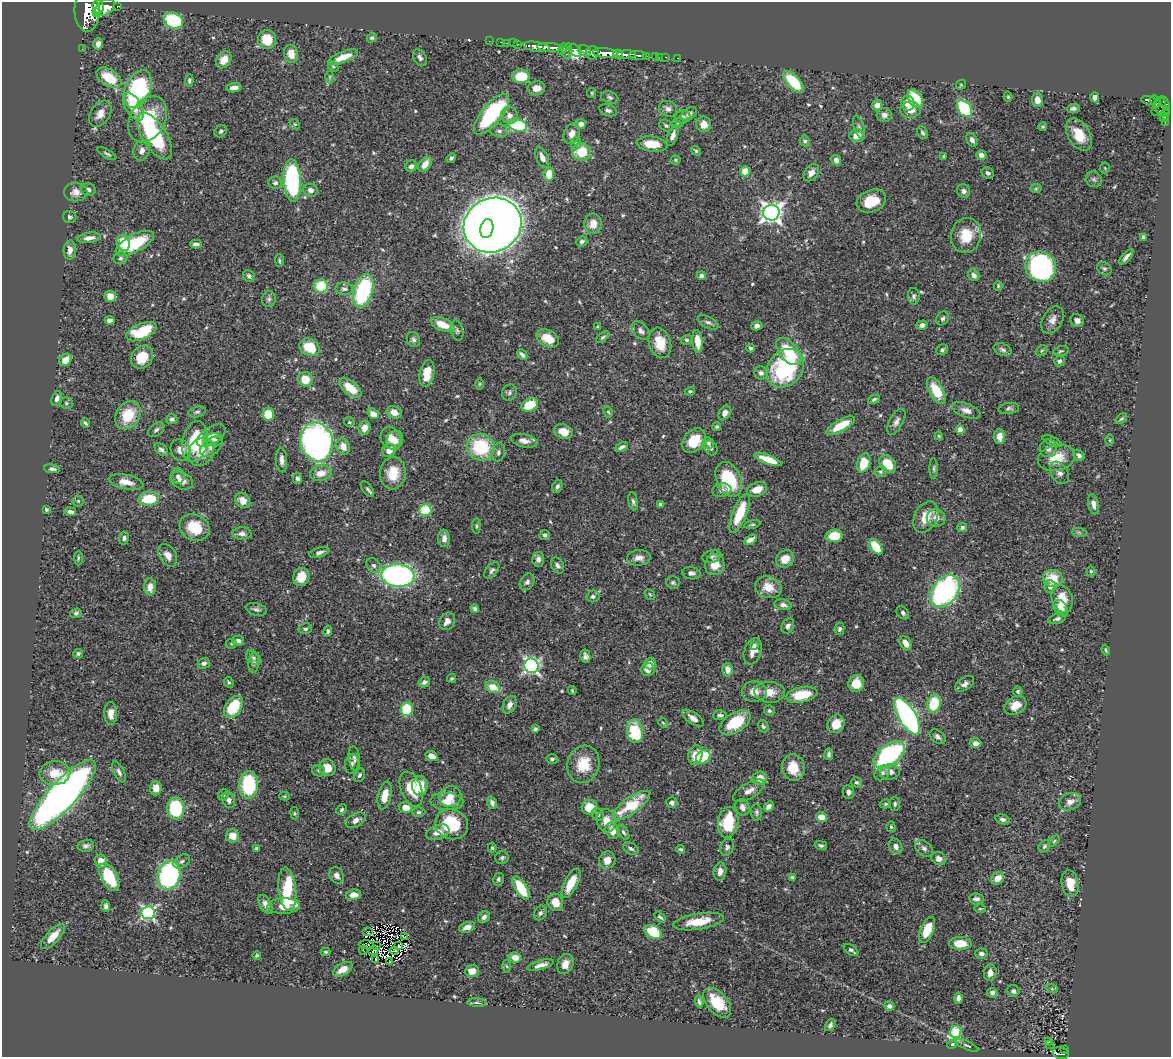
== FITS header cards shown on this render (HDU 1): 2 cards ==
NAXIS1  =                 1169
NAXIS2  =                 1055

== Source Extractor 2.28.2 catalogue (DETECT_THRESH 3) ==
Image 1169 x 1055 px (HDU 1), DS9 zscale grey, 1 PNG px = 1 image px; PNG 1173 x 1059 px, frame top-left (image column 1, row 1055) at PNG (2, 2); each listed source drawn as its Kron ellipse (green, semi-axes under 4 px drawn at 4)
Background 0.459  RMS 0.018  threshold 0.0543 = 3 sigma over >= 5 px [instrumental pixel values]
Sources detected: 570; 8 with non-positive FLUX_AUTO (blend fragments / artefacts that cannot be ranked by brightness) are neither listed nor drawn; of the other 562, the 500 brightest by FLUX_AUTO listed and drawn (62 fainter detections omitted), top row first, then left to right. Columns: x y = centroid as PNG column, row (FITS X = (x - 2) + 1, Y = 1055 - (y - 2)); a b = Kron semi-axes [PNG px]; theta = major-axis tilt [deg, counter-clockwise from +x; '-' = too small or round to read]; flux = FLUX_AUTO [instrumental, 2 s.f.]
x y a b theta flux
117 6 3 3 - 59
98 7 7 5 -85 860
105 8 11 7 30 1700
87 12 20 12 -88 3100
97 13 4 3 - 790
173 20 10 7 -24 110
372 38 5 4 - 2.2
267 40 9 9 - 26
489 41 2 2 - 8.4
501 42 3 2 - 13
507 43 2 2 - 7.9
513 43 2 2 - 6
98 44 6 4 79 5.8
517 44 3 3 - 26
537 47 13 5 -9 970
550 47 13 4 -4 800
82 49 2 2 - 4.8
562 49 6 4 60 110
575 50 7 5 -46 540
567 51 8 4 77 190
584 51 7 5 -18 300
592 53 6 6 - 450
605 53 12 5 -5 1300
291 54 9 7 -79 12
618 54 5 3 - 450
627 55 9 4 1 620
638 55 9 3 -6 140
646 56 3 3 - 58
656 56 3 3 - 28
343 57 16 5 21 18
660 57 2 2 - 5.9
666 57 3 2 - 10
420 58 9 6 -59 4
678 58 3 2 - 8.9
224 60 9 7 56 14
333 67 5 4 - 1.5
521 76 8 7 - 34
330 77 6 4 90 2
109 78 14 8 -32 34
189 80 6 3 83 2.1
793 82 13 6 -49 57
961 85 5 4 - 1.5
234 88 7 4 7 7.2
536 88 9 7 5 12
138 89 20 12 65 150
592 93 5 4 - 1.5
610 97 9 6 -19 2.9
1008 97 5 4 - 1.9
1095 97 5 4 - 6.3
915 99 10 6 -57 48
1037 100 7 5 -80 11
1149 100 7 3 -12 130
1155 101 6 3 -68 130
908 103 7 6 - 15
1165 104 7 4 -71 300
877 105 5 5 - 8.4
1161 105 8 5 86 170
133 106 15 8 -59 23
1073 108 6 4 7 3.8
668 109 9 7 -23 5.9
965 109 9 6 -51 120
608 110 9 5 -19 3.8
911 110 10 8 0 11
1160 111 9 5 6 160
1165 112 5 3 - 52
100 114 14 9 57 11
492 114 25 10 50 110
689 114 8 5 32 5.3
509 115 8 8 - 8.7
884 115 7 7 - 6.9
683 117 8 6 15 4.6
1164 118 4 3 - 31
148 119 24 17 61 66
1165 122 4 2 - 21
678 123 6 4 23 1.8
295 124 5 4 - 1.7
581 124 5 5 - 7.1
704 124 8 7 - 11
518 125 9 6 -13 85
666 125 7 5 -30 2.5
859 127 12 5 -73 3.9
1043 127 4 4 - 1.7
221 131 7 5 46 3.1
499 131 9 6 -9 4.1
923 133 7 5 -56 2.7
572 134 10 8 68 10
1079 135 17 11 -61 29
155 136 26 12 -58 120
673 136 11 5 70 6.7
857 136 7 6 - 14
972 140 7 5 -62 5.9
805 141 5 5 - 2.5
576 143 6 5 - 2.7
652 144 15 7 -6 23
142 150 10 8 71 7.7
696 151 5 4 - 1.9
581 152 9 8 - 35
107 154 10 4 -28 2.8
981 155 5 5 - 5.7
944 157 3 3 - 1.6
451 158 5 4 - 2.6
542 158 11 6 -66 7.3
675 160 5 4 - 1.6
836 160 5 4 - 7
425 164 8 5 55 11
411 166 6 5 - 4.6
1105 168 5 5 - 1.6
745 171 5 5 - 18
811 173 9 6 53 7.5
988 173 6 5 - 3.9
549 174 7 5 85 17
1094 179 8 7 - 3.7
292 180 21 8 -87 180
275 183 7 6 - 2.8
88 189 7 6 - 3.9
1036 189 6 4 2 1.4
310 190 7 6 - 5.3
964 191 7 6 - 4.3
76 192 11 9 0 8.7
871 201 15 11 20 29
771 213 8 8 - 720
70 217 7 6 - 2.5
593 224 10 8 -90 12
493 225 29 27 29 2900
487 229 10 6 78 490
966 235 17 15 81 34
1144 237 4 4 - 4.7
89 238 12 5 8 7.2
582 241 6 5 - 3
123 243 8 6 -76 33
135 243 21 8 28 62
196 244 6 4 -1 4.6
70 250 9 6 85 8.2
1126 257 9 3 49 4.7
120 258 7 6 - 2.7
279 261 6 4 -88 1.8
1041 267 16 14 -44 260
1104 269 8 6 -35 2.8
974 275 6 5 - 5.4
249 276 6 5 - 3.1
701 276 4 4 - 4.2
321 286 7 6 - 47
998 286 5 4 - 1.5
344 289 9 6 -5 3.5
363 291 17 9 72 120
110 296 6 5 - 14
914 296 8 6 -89 3.3
269 299 8 7 - 3.7
943 318 8 6 57 2.9
109 320 5 4 - 5.4
1052 320 15 9 59 8.7
1077 321 7 6 - 6.1
708 322 11 5 -26 3.9
443 325 13 6 -22 23
922 325 5 4 - 5.1
757 326 5 4 - 5.7
598 327 4 3 - 1.5
457 330 10 6 -77 3.4
641 331 11 7 -48 5.6
141 332 16 8 23 55
603 337 8 4 38 2.1
548 338 12 8 -28 21
413 339 8 6 -64 3.5
686 340 6 4 10 2
697 341 11 5 -85 18
660 343 15 11 -72 25
309 347 10 8 -30 30
750 348 4 3 - 2.9
942 350 6 5 - 2.8
1003 350 9 6 -22 3.5
1041 351 6 5 - 2.1
1061 351 8 4 16 2.1
789 352 16 9 -49 47
522 355 6 3 -48 3.4
142 357 12 10 53 31
66 360 7 5 44 13
1059 361 5 5 - 3.7
785 368 21 17 46 140
761 373 7 6 - 4.1
427 374 14 7 78 22
305 379 7 7 - 23
480 384 5 3 - 1.4
350 388 13 6 -38 26
936 390 15 7 -62 31
690 391 5 4 - 2
509 393 8 7 - 3.5
57 399 7 5 72 5.8
874 399 6 4 27 2.7
66 403 6 5 - 2
530 405 8 6 26 38
1009 408 10 5 9 3.6
966 410 15 7 -21 8.1
197 412 9 5 14 3
394 412 8 6 -23 12
608 412 6 4 -62 2
725 413 8 5 55 6
268 414 6 6 - 28
373 414 6 4 -36 12
128 415 15 11 56 39
172 419 5 5 - 3.4
1121 419 6 4 40 1.8
349 422 5 4 - 1.9
896 422 14 6 62 5.9
85 423 5 3 - 2.4
841 426 16 6 30 28
717 427 4 4 - 2.6
365 428 7 6 - 10
960 429 4 4 - 13
156 430 9 6 38 3.8
563 432 9 7 -25 17
211 436 16 8 32 8.9
939 436 4 4 - 1.5
999 437 7 5 -87 9.9
391 438 11 10 - 14
214 439 9 6 2 4.4
395 440 10 8 70 10
1110 440 6 4 89 1.4
524 441 13 6 -12 9.1
694 441 14 10 48 31
1052 441 10 4 -23 2.4
195 442 21 12 79 62
317 442 20 16 -78 430
708 443 6 5 - 2.7
343 446 8 6 -64 12
211 447 13 7 39 7.8
481 447 14 13 - 72
622 447 7 3 25 4
711 448 8 6 -63 3.6
1048 448 9 8 - 7.5
161 450 8 5 -40 3.8
181 450 11 9 -60 11
389 450 7 6 - 11
201 452 15 12 60 20
498 452 9 6 77 3.9
1079 455 6 4 -41 3.3
1056 458 19 13 12 27
768 459 14 4 -21 24
282 460 12 5 -87 6.6
864 463 9 6 73 29
888 464 10 7 -47 29
52 469 8 4 -7 3.8
934 469 10 4 -90 2.2
880 472 6 5 - 2.3
321 473 11 7 11 13
393 473 16 13 83 25
1059 473 12 8 -57 6.6
178 476 7 7 - 4.3
297 478 5 4 - 4.3
729 479 18 12 -66 65
181 481 12 8 -25 9.7
126 482 17 7 -12 13
557 486 6 4 71 3.4
367 489 9 4 -53 2.8
757 489 10 7 21 16
722 490 9 6 8 4.4
149 499 10 7 4 42
243 500 8 6 -43 12
78 501 5 5 - 1.8
633 501 9 4 -80 3
660 504 4 4 - 2.6
1093 504 10 5 -80 6.4
46 509 4 3 - 1.8
425 510 6 6 - 65
70 512 6 3 -8 3.9
740 513 21 7 68 41
926 517 16 11 62 20
936 518 9 8 - 9.4
752 524 8 4 10 2.1
476 526 8 3 -90 1.9
194 527 15 12 -28 39
962 528 5 4 - 3
1079 532 7 4 -2 2.1
242 534 9 6 0 5.7
545 535 5 5 - 3.1
834 536 8 6 8 28
124 538 6 4 82 2.9
444 538 8 6 -87 7
750 540 7 4 28 7.8
876 547 8 5 -53 41
319 552 10 5 16 4.8
168 555 12 8 -59 9.6
712 556 9 6 15 3.8
78 558 7 3 90 1.6
639 558 12 8 4 7.9
538 559 7 6 - 5.2
785 559 9 8 - 14
374 565 8 6 -45 3.7
715 565 10 9 - 19
558 566 8 6 -61 4.1
492 570 10 5 51 3.3
1091 571 5 4 - 1.7
691 573 9 6 -9 4.8
398 575 17 11 -5 320
301 577 9 8 - 21
1053 578 10 8 -10 30
527 582 9 6 58 4.2
673 583 7 6 - 2.6
1050 586 6 6 - 6.2
150 587 9 6 -90 10
768 587 13 10 -17 18
945 591 18 12 51 250
650 594 6 4 -53 1.5
593 596 6 6 - 2.9
1062 599 14 10 -71 23
783 605 9 5 -12 4.3
1061 608 9 6 -53 14
256 609 10 6 -13 4
475 609 4 4 - 3.2
76 613 6 4 18 2.8
903 613 7 5 -48 3.2
1057 619 9 5 15 3.6
447 621 9 7 58 7.8
788 626 8 6 65 3.9
305 629 7 5 12 3.2
839 629 6 5 - 2.6
328 631 6 4 78 2.6
238 641 6 5 - 5
905 643 7 5 -60 11
231 644 5 4 - 1.8
754 645 4 3 - 2.4
1106 650 5 3 - 1.6
753 651 13 8 70 10
78 653 5 4 - 2.3
585 656 7 5 -80 4.6
253 658 8 6 -39 3.6
204 663 6 5 - 3.8
254 663 10 5 85 3.5
650 664 6 5 - 13
531 666 7 7 - 330
648 669 7 7 - 8.2
727 670 7 5 -84 7.6
452 679 5 4 - 2
229 682 6 4 -64 1.9
424 682 6 5 - 4
856 684 8 8 - 20
965 684 10 6 33 5.2
493 687 8 5 -29 21
572 691 5 3 - 1.4
1018 691 5 5 - 2.2
754 692 12 10 3 13
770 692 15 10 -3 15
802 695 16 7 11 35
934 703 9 6 77 54
510 705 9 6 66 6.9
1015 705 11 8 29 14
233 707 12 8 55 51
407 709 6 6 - 61
769 711 5 5 - 2.8
111 713 11 6 90 12
720 715 7 5 4 3.6
907 716 20 8 -59 360
693 718 12 5 -36 8.1
735 722 17 9 32 52
663 723 5 4 - 1.7
836 724 9 8 - 19
763 726 6 5 - 2.4
535 729 4 3 - 2.6
635 731 12 8 -82 61
938 737 9 6 -40 4.7
976 743 6 5 - 5.6
829 754 6 4 82 3
695 755 10 7 76 15
889 755 18 10 37 220
432 756 6 4 -22 12
703 757 8 6 40 56
354 758 12 5 -84 4.1
552 759 6 4 0 2.6
352 764 10 6 77 3.9
583 764 19 16 74 32
793 767 13 11 -82 26
327 768 9 8 - 15
318 771 7 6 - 2.6
119 772 11 5 -64 4.3
890 772 9 7 10 7.2
55 773 15 12 2 25
882 773 8 6 42 4.9
359 775 7 5 64 3.1
760 778 7 6 - 15
857 782 5 5 - 2.3
249 785 14 9 88 97
420 786 10 7 -87 28
156 788 7 6 - 11
411 789 18 10 -68 32
749 791 18 7 30 9.6
848 792 7 5 -78 4.7
63 795 46 14 47 980
223 795 5 5 - 2.1
284 796 5 4 - 1.4
385 796 14 6 78 18
450 796 11 10 - 13
229 800 8 6 -70 5.4
447 802 16 8 -3 17
1070 802 11 8 20 8.1
492 803 6 4 -72 4.2
672 803 5 5 - 3.5
885 804 6 4 15 2
895 804 7 5 85 2.7
631 805 22 8 35 54
769 806 6 4 47 5
406 807 7 5 -5 14
589 807 8 7 - 27
742 807 8 7 - 6.2
176 808 11 8 -88 76
341 810 6 4 46 2.5
419 812 6 4 1 2.7
757 812 8 5 -85 3.2
295 813 6 3 -82 1.5
598 815 7 5 -53 3.1
821 817 5 4 - 14
1003 819 7 4 -16 3.4
356 820 11 6 27 7.2
606 821 12 9 -79 14
728 822 15 10 79 47
452 824 17 14 -24 63
891 827 5 4 - 1.6
612 831 8 6 -63 13
438 832 12 7 20 11
623 832 8 4 -56 2.9
232 836 6 6 - 15
1054 841 6 4 46 1.7
821 845 6 4 -13 2.7
86 846 8 6 14 3.9
896 846 8 6 -63 5.7
1044 846 6 5 - 2.2
727 847 9 6 65 3.4
257 848 4 3 - 2.6
492 848 4 3 - 1.8
924 848 10 7 -39 4.9
631 849 8 5 -27 3.1
681 849 4 3 - 2.1
502 858 6 6 - 2.7
939 859 7 6 - 6.8
607 860 9 8 - 11
101 861 7 6 - 13
182 861 9 6 32 4
720 871 9 6 78 8.1
169 875 15 11 76 190
337 875 8 7 - 6.1
109 877 15 8 -61 45
792 877 4 3 - 2.2
997 878 7 5 40 12
498 879 6 5 - 2.3
571 883 16 6 62 24
1070 883 13 8 -81 18
521 888 13 6 -59 52
287 889 22 8 -84 89
353 895 8 5 10 12
977 899 7 5 -5 5.4
555 902 9 7 -62 15
266 904 11 6 -59 6.8
106 906 6 4 -86 3.8
283 906 16 8 1 18
980 909 6 4 -1 1.7
148 913 6 6 - 260
540 913 8 6 57 3.6
484 917 6 5 - 4.2
660 917 7 4 -43 2.9
699 921 25 8 9 29
467 927 8 5 16 8.9
927 930 14 6 68 33
367 932 5 2 - 1.5
653 932 9 6 -29 49
53 936 16 6 48 17
404 937 4 2 - 2.2
960 943 11 6 -1 22
366 945 7 2 -4 1.8
376 946 4 2 - 1.7
399 946 3 2 - 2.5
363 950 4 2 - 1.4
851 950 8 4 -34 3.1
373 951 5 2 - 1.9
394 951 4 2 - 2.2
326 952 5 3 - 2.1
981 954 6 5 - 4.2
257 955 4 4 - 1.9
515 957 6 5 - 13
376 960 4 2 - 3.5
389 962 3 2 - 2.2
565 964 10 8 70 11
541 965 13 4 16 8.3
506 966 6 4 -86 1.9
343 969 11 6 31 13
472 971 7 6 - 12
990 973 8 6 85 8.1
1052 989 6 4 -19 1.8
1013 991 6 6 - 3.5
992 993 5 4 - 3.6
958 998 5 4 - 4.4
699 1002 6 3 -78 2.6
477 1003 9 4 -5 2.5
717 1003 17 10 -49 38
889 1006 5 4 - 3.7
830 1025 7 4 56 3.1
956 1032 6 5 - 100
1048 1042 3 3 - 4
952 1044 5 4 - 1.7
967 1045 12 3 -25 2.9
1050 1045 3 2 - 2.2
1064 1049 3 2 - 14
1061 1053 8 6 -16 86
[62 fainter detections neither listed nor drawn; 8 non-positive-flux detections neither listed nor drawn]